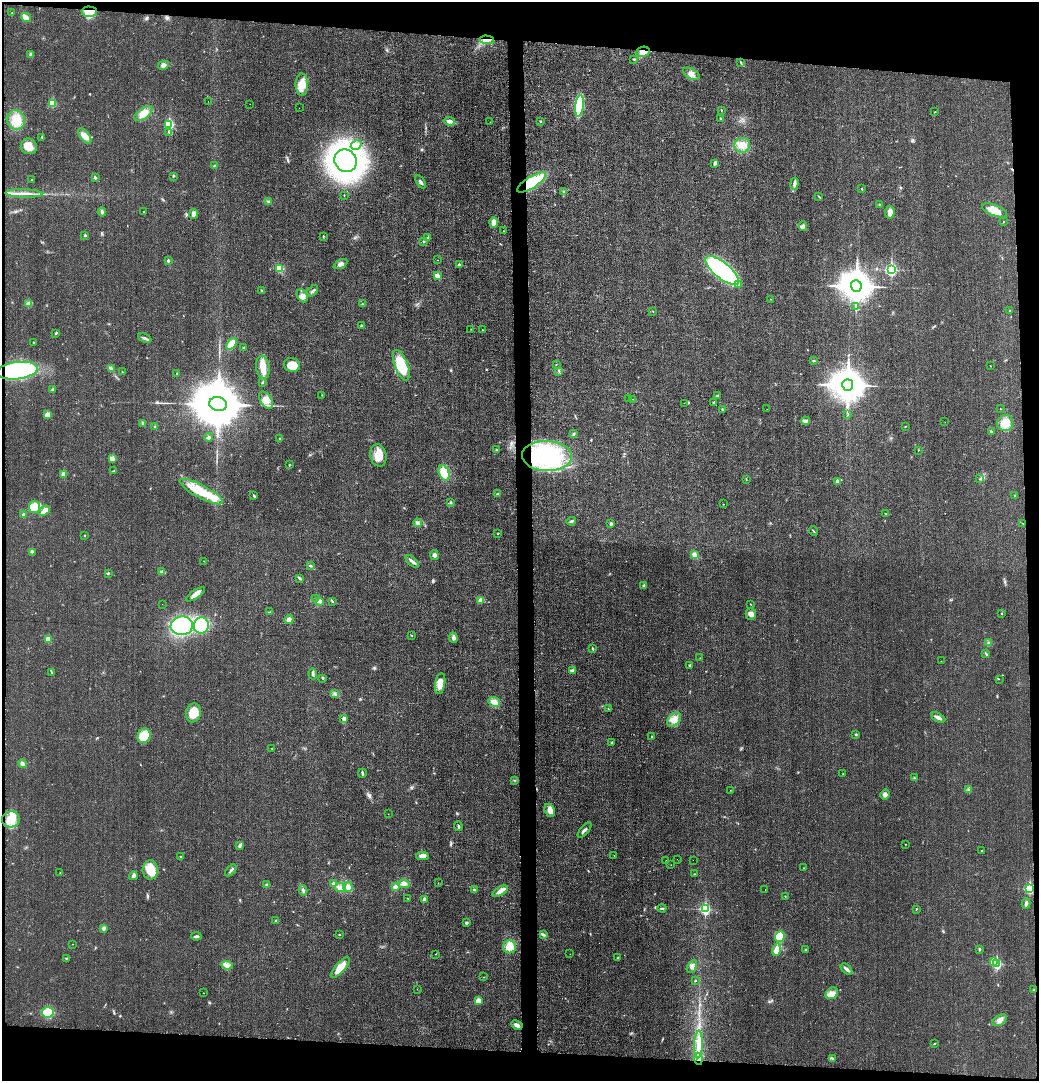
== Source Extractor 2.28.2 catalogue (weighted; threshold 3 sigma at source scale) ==
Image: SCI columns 103-4248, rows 3-4315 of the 4357 x 4324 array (HDU 1 of 3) = the unmasked area's bounding box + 8 px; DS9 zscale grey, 4 x 4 block average (1 PNG px = mean of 4 x 4 image px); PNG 1041 x 1083 px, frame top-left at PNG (2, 2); each listed source drawn as its Kron ellipse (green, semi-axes under 4 px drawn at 4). Shown black and unused: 9% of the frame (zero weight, under 3 of 4 exposures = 1% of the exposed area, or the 3 px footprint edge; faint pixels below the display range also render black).
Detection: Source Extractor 2.28.2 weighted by HDU 2 'WHT'. Background 0.0212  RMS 0.0047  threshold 0.0211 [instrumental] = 3 sigma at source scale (4.5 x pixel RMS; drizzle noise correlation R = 1.50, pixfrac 1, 0.05/0.05 arcsec/px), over >= 5 px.
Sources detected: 301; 1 inside a brighter object's white glare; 2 cosmic-ray / hot-pixel residue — neither listed nor drawn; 1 coinciding with a brighter row at this scale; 10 inside a brighter listed object's ellipse — not listed separately; the other 287 listed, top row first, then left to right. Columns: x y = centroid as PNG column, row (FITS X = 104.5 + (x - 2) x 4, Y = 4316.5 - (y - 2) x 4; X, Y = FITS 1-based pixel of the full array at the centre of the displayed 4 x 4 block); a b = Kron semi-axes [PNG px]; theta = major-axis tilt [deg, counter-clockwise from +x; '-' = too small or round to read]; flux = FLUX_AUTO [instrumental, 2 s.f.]
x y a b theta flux
89 12 7 5 -2 66
12 13 2 2 - 0.97
26 17 5 4 - 12
486 40 7 3 -2 10
643 52 7 5 9 21
31 55 3 3 - 9.1
634 59 3 2 - 2.4
741 62 2 2 - 1
163 65 6 4 27 7.6
691 74 9 5 -29 16
302 85 11 6 90 41
208 101 2 2 - 0.82
52 103 3 2 - 63
250 104 2 2 - 0.6
579 106 11 4 83 150
299 108 2 2 - 2.3
721 110 2 2 - 0.98
935 112 2 2 - 1.1
143 113 10 5 36 30
721 119 2 2 - 0.99
16 120 10 9 - 40
449 121 6 3 -8 8.5
540 121 2 2 - 2.3
490 122 2 2 - 0.36
169 124 3 2 - 130
169 132 3 2 - 2.4
85 136 9 4 -52 16
42 137 2 2 - 2.1
356 145 6 4 32 11
742 145 8 7 - 22
29 146 8 7 - 27
346 161 12 10 -43 770
715 163 4 3 - 5.8
214 165 2 2 - 1.6
173 176 3 2 - 2.5
95 178 3 2 - 4.8
31 180 2 2 - 1.3
420 182 7 2 -58 5.7
532 182 17 5 33 140
794 184 6 3 81 9.3
862 189 2 2 - 1.7
564 192 3 2 - 2.2
24 193 18 2 -2 15
344 195 2 2 - 1.3
819 197 3 2 - 1.7
268 202 3 2 - 3.4
879 204 2 2 - 1.5
994 210 13 5 -21 30
144 211 2 2 - 1.1
102 212 4 2 - 5.2
890 212 6 4 84 17
193 214 4 3 - 8.9
493 222 5 3 - 16
1003 222 2 2 - 0.92
803 226 5 3 - 5.6
504 231 2 2 - 1.1
85 235 2 2 - 5
323 236 2 2 - 2.1
428 237 3 2 - 2.1
424 241 3 2 - 3
438 260 2 2 - 0.46
168 261 2 2 - 6.8
340 264 7 4 29 9.4
459 265 2 2 - 8.8
280 268 4 3 - 33
891 269 3 2 - 480
722 270 20 8 -39 490
437 276 3 2 - 18
739 285 2 2 - 1.4
856 286 6 5 - 6000
262 290 3 2 - 2.1
313 291 7 2 46 5
302 296 7 5 -63 12
771 299 2 2 - 1
29 304 4 4 - 12
362 304 2 2 - 1.3
856 307 3 2 - 1.4
653 311 2 2 - 0.87
1010 311 2 2 - 1.9
361 326 2 2 - 4.5
471 329 2 2 - 0.56
482 330 2 2 - 0.74
56 333 3 2 - 2.6
145 338 7 2 -23 6.4
33 342 2 2 - 0.99
231 344 7 3 52 39
243 348 2 2 - 3.1
813 360 3 2 - 2.2
556 364 2 2 - 0.65
292 365 8 7 - 46
401 365 16 6 -69 95
990 366 2 2 - 1.2
263 367 12 6 -81 35
111 369 3 2 - 3.1
17 371 21 8 7 510
559 371 2 2 - 1
122 372 2 2 - 1.3
177 373 2 2 - 1
262 382 3 2 - 2.4
848 385 6 5 - 7400
53 389 2 2 - 4.7
322 395 2 2 - 0.92
718 396 4 2 - 5
628 399 2 2 - 0.66
632 399 2 2 - 3.4
266 400 9 5 -56 21
714 402 3 2 - 2.5
684 403 2 2 - 0.66
218 404 9 7 -9 23000
722 409 2 2 - 1.3
767 409 2 2 - 3
1001 409 2 2 - 0.91
47 415 3 3 - 18
847 415 2 2 - 1
805 421 4 3 - 5.9
945 422 2 2 - 0.44
1005 423 8 8 - 31
143 424 2 2 - 10
155 426 2 2 - 2.6
905 426 2 2 - 1.1
992 431 3 2 - 2.1
574 434 4 2 - 3.9
208 437 4 3 - 4.5
280 439 2 2 - 4.3
496 450 3 2 - 2.4
918 450 3 2 - 0.95
378 455 11 8 -76 38
547 456 25 15 -2 240
112 458 4 4 - 10
289 465 2 2 - 2.1
114 471 3 2 - 2.1
444 473 8 5 -70 56
63 474 4 3 - 11
746 479 2 2 - 1.3
979 479 2 2 - 0.81
837 481 2 2 - 23
201 492 24 6 -28 67
498 494 3 2 - 2.6
1015 495 2 2 - 1.9
254 496 4 2 - 3.3
450 503 3 2 - 2.5
723 504 2 2 - 0.68
34 507 6 5 - 41
44 511 6 3 37 21
885 513 2 2 - 1.6
23 515 4 2 - 3.1
571 521 5 2 - 4.1
418 523 4 4 - 6.8
1023 523 2 2 - 0.73
611 524 4 2 - 5.2
813 531 5 2 - 2.2
498 533 2 2 - 1.4
84 536 2 2 - 1.2
32 552 2 2 - 1.2
434 555 5 3 - 7.9
694 555 3 3 - 13
204 561 2 2 - 0.72
412 561 8 2 -43 7.5
310 566 3 2 - 3.1
162 572 3 2 - 2.4
108 573 3 2 - 2.6
300 578 4 2 - 3.7
644 585 4 2 - 5.3
195 594 11 3 34 15
316 598 2 2 - 1.2
480 600 4 4 - 9.9
319 601 4 3 - 6
332 601 3 2 - 2.2
162 604 2 2 - 0.43
750 604 2 2 - 0.74
270 612 2 2 - 1.6
1002 613 2 2 - 2.5
751 614 5 5 - 13
289 619 4 4 - 8.5
182 626 11 9 7 210
201 626 8 7 - 87
411 635 3 2 - 1.6
453 638 5 3 - 8.7
48 639 3 2 - 36
989 642 4 2 - 3.5
593 649 4 2 - 2
986 653 4 2 - 2.4
700 658 2 2 - 0.66
941 661 2 2 - 0.99
690 665 2 2 - 4.6
572 670 3 2 - 3.6
52 673 2 2 - 0.8
313 674 6 2 -86 5.1
323 678 2 2 - 1.5
999 679 2 2 - 0.99
440 684 10 5 80 28
335 694 3 2 - 3
494 702 6 5 - 14
608 709 2 2 - 1.5
193 713 9 7 74 53
938 717 8 3 -26 11
344 719 4 3 - 9.6
674 719 8 5 44 20
856 734 3 2 - 2.4
144 736 7 6 - 50
652 736 2 2 - 1
612 742 2 2 - 3.7
272 749 2 2 - 0.66
22 764 4 3 - 8.8
362 773 4 2 - 3.4
843 774 2 2 - 0.73
914 778 2 2 - 2
514 780 2 2 - 1.5
730 790 2 2 - 0.56
969 790 2 2 - 1.3
885 795 5 4 - 8.5
550 810 7 5 -68 14
388 814 2 2 - 0.56
11 819 9 8 - 50
458 826 5 2 - 3.4
584 830 9 2 50 6.7
905 844 2 2 - 1.2
240 845 3 2 - 3.1
981 851 2 2 - 1.3
614 855 2 2 - 1.6
422 856 6 4 2 13
180 857 2 2 - 2
677 859 2 2 - 2.5
666 860 2 2 - 0.76
693 860 2 2 - 2.5
671 865 2 2 - 0.74
803 868 2 2 - 0.93
150 870 9 7 89 54
231 870 7 2 48 4.1
60 873 2 2 - 0.76
694 874 2 2 - 1.4
133 876 4 3 - 10
333 883 3 2 - 4.2
438 883 2 2 - 0.52
404 884 6 3 -7 13
266 885 3 2 - 2.6
340 887 5 4 - 14
348 887 5 4 - 15
395 887 3 3 - 8.8
1029 888 3 2 - 190
765 889 2 2 - 2.5
303 890 5 2 - 5
474 890 3 2 - 5.9
500 891 8 4 30 16
785 896 2 2 - 1.3
408 898 2 2 - 1.6
424 899 3 2 - 5.7
1026 903 5 3 - 7.4
662 908 4 2 - 3.2
705 909 3 2 - 180
916 909 3 2 - 1.7
276 920 2 2 - 1.8
466 923 3 2 - 3.5
104 928 3 2 - 3.5
339 934 2 2 - 1.9
543 935 4 3 - 4.3
196 936 5 2 - 5.4
780 937 5 5 - 88
72 944 2 2 - 0.78
509 947 6 6 - 34
979 949 3 2 - 3
776 950 6 3 74 24
806 950 2 2 - 3.4
436 954 2 2 - 0.69
570 954 2 2 - 0.58
66 958 2 2 - 1.4
618 958 3 2 - 2.1
993 961 2 2 - 19
996 964 3 2 - 160
227 965 6 3 -9 8.1
692 966 7 3 59 8.6
340 967 13 5 49 40
846 969 7 3 -43 9.1
483 977 2 2 - 1
695 981 2 2 - 1.8
417 989 2 2 - 0.44
1033 990 2 2 - 1.6
204 993 2 2 - 1.1
832 993 7 5 39 18
478 1001 3 3 - 19
48 1012 6 5 - 71
1000 1020 8 5 36 14
517 1025 6 4 -28 11
934 1043 2 2 - 1.6
698 1044 14 4 88 34
698 1059 6 3 -84 18
833 1059 2 2 - 1.3
Overlapping masked pixels (flux is a lower limit): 6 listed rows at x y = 89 12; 486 40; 643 52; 532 182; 17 371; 698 1059
Diffuse or blended objects may show on this block-average render without a row.